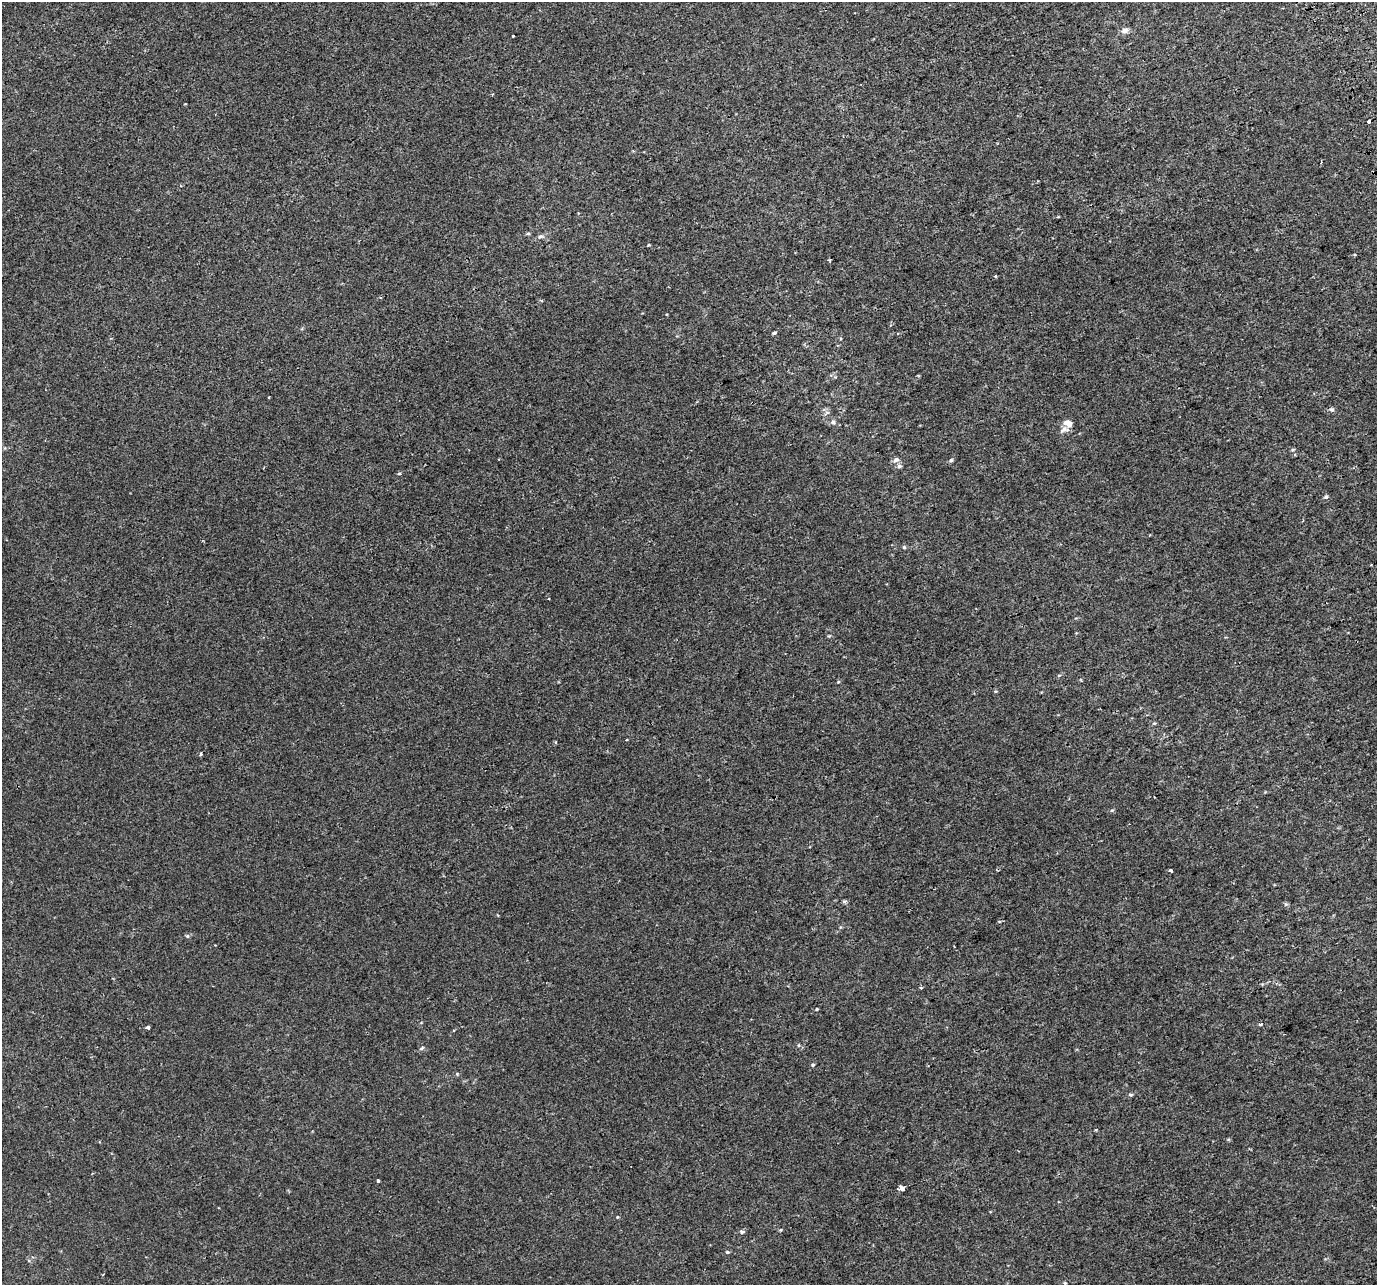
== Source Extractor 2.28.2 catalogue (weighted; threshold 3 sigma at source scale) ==
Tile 10 of 4 x 4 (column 2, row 3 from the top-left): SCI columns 1416-2790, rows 1427-2709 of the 5579 x 5364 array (HDU 1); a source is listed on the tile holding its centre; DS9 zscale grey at full resolution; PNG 1379 x 1287 px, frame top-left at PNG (2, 2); no overlay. Shown black and unused: <1% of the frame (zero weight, under 2 of 3 exposures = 2% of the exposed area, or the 3 px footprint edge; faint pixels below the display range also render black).
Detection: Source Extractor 2.28.2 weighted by HDU 2 'WHT'; one run over the whole footprint, this tile lists its part. Background 0.0011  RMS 0.0028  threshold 0.0127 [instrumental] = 3 sigma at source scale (4.5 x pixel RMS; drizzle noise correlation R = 1.50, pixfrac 1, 0.0396/0.0396 arcsec/px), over >= 5 px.
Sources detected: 45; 1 cosmic-ray / hot-pixel residue — not listed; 1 inside a brighter listed object's ellipse — not listed separately; the other 43 listed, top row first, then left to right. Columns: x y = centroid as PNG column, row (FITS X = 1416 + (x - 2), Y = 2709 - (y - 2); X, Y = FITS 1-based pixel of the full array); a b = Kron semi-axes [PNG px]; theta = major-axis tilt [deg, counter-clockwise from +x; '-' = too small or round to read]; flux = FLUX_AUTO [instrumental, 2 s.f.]
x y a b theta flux
1125 30 8 7 - 1.4
513 35 3 3 - 0.47
1369 122 3 3 - 3.3
528 233 6 4 1 0.35
540 236 10 6 7 0.88
830 260 5 3 - 0.31
996 276 3 3 - 0.33
774 333 5 4 - 0.36
269 397 2 2 - 0.25
1332 410 7 5 -15 0.54
827 412 7 4 18 0.54
833 422 6 6 - 0.68
1068 423 12 8 -26 2.1
1293 450 5 4 - 0.33
896 460 8 6 19 1
951 460 5 5 - 0.45
899 466 6 6 - 0.67
399 473 3 3 - 0.86
1326 497 6 5 - 0.53
904 547 5 5 - 0.35
838 682 5 3 - 0.28
995 691 5 3 - 0.24
556 742 4 3 - 0.27
201 754 4 3 - 0.45
1112 810 6 3 18 0.31
1171 870 3 3 - 1.3
844 901 7 4 7 0.43
187 936 6 5 - 0.39
921 988 5 3 - 0.25
817 1009 3 3 - 0.38
1260 1024 4 3 - 0.92
148 1027 3 3 - 1.9
422 1048 8 4 29 0.44
813 1065 5 5 - 0.42
457 1074 4 4 - 0.27
1131 1095 7 3 0 0.35
1096 1130 4 3 - 0.27
378 1181 3 3 - 0.51
902 1188 5 5 - 7.6
617 1217 4 3 - 0.24
742 1232 6 5 - 0.54
727 1252 5 4 - 0.38
1065 1283 5 3 - 0.26